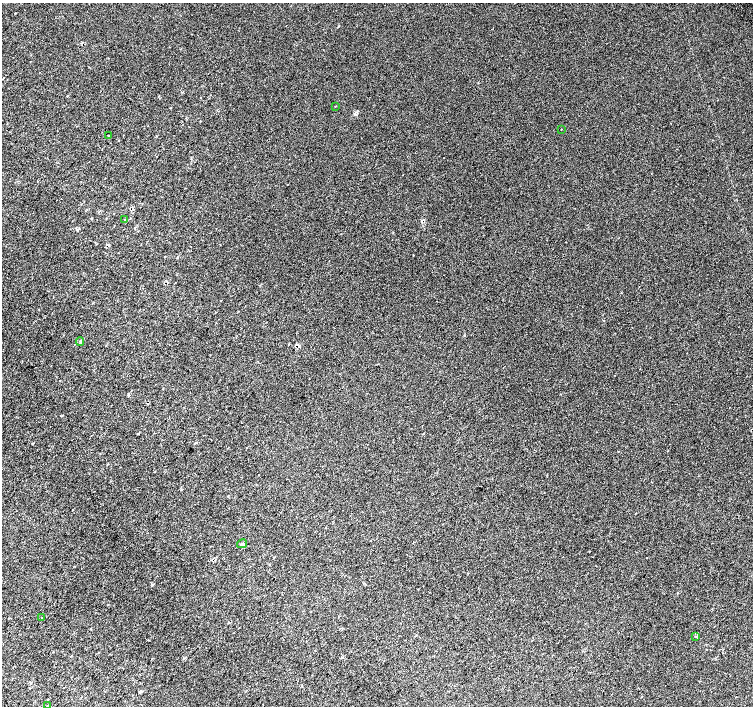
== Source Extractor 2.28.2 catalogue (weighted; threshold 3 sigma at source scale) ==
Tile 7 of 4 x 4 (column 3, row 2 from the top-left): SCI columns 3042-4543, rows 3080-4486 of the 6074 x 6092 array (HDU 1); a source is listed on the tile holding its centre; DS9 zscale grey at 2 x 2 block average (1 PNG px = mean of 2 x 2 image px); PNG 755 x 708 px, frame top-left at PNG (2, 3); each listed source drawn as its Kron ellipse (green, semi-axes under 4 px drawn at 4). Shown black and unused: <1% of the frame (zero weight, under 2 of 3 exposures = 2% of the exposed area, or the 3 px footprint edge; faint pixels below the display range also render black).
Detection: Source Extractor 2.28.2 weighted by HDU 2 'WHT'; one run over the whole footprint, this tile lists its part. Background 2.66e-04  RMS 0.0069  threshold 0.0311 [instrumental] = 3 sigma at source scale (4.5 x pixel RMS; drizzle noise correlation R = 1.50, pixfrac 1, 0.0396/0.0396 arcsec/px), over >= 5 px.
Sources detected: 10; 1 cosmic-ray / hot-pixel residue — neither listed nor drawn; the other 9 listed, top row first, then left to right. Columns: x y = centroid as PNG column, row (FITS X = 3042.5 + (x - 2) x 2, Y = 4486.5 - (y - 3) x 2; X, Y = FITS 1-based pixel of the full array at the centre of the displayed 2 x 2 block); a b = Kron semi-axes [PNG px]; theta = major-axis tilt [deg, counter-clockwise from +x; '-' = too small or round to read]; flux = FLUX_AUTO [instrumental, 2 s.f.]
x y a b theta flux
335 106 2 2 - 0.59
562 129 2 2 - 0.66
109 135 2 2 - 0.7
125 220 2 2 - 0.93
80 341 4 2 - 1.3
242 544 5 3 - 2.8
41 618 2 2 - 0.98
696 637 3 2 - 1.1
48 705 2 2 - 1.4